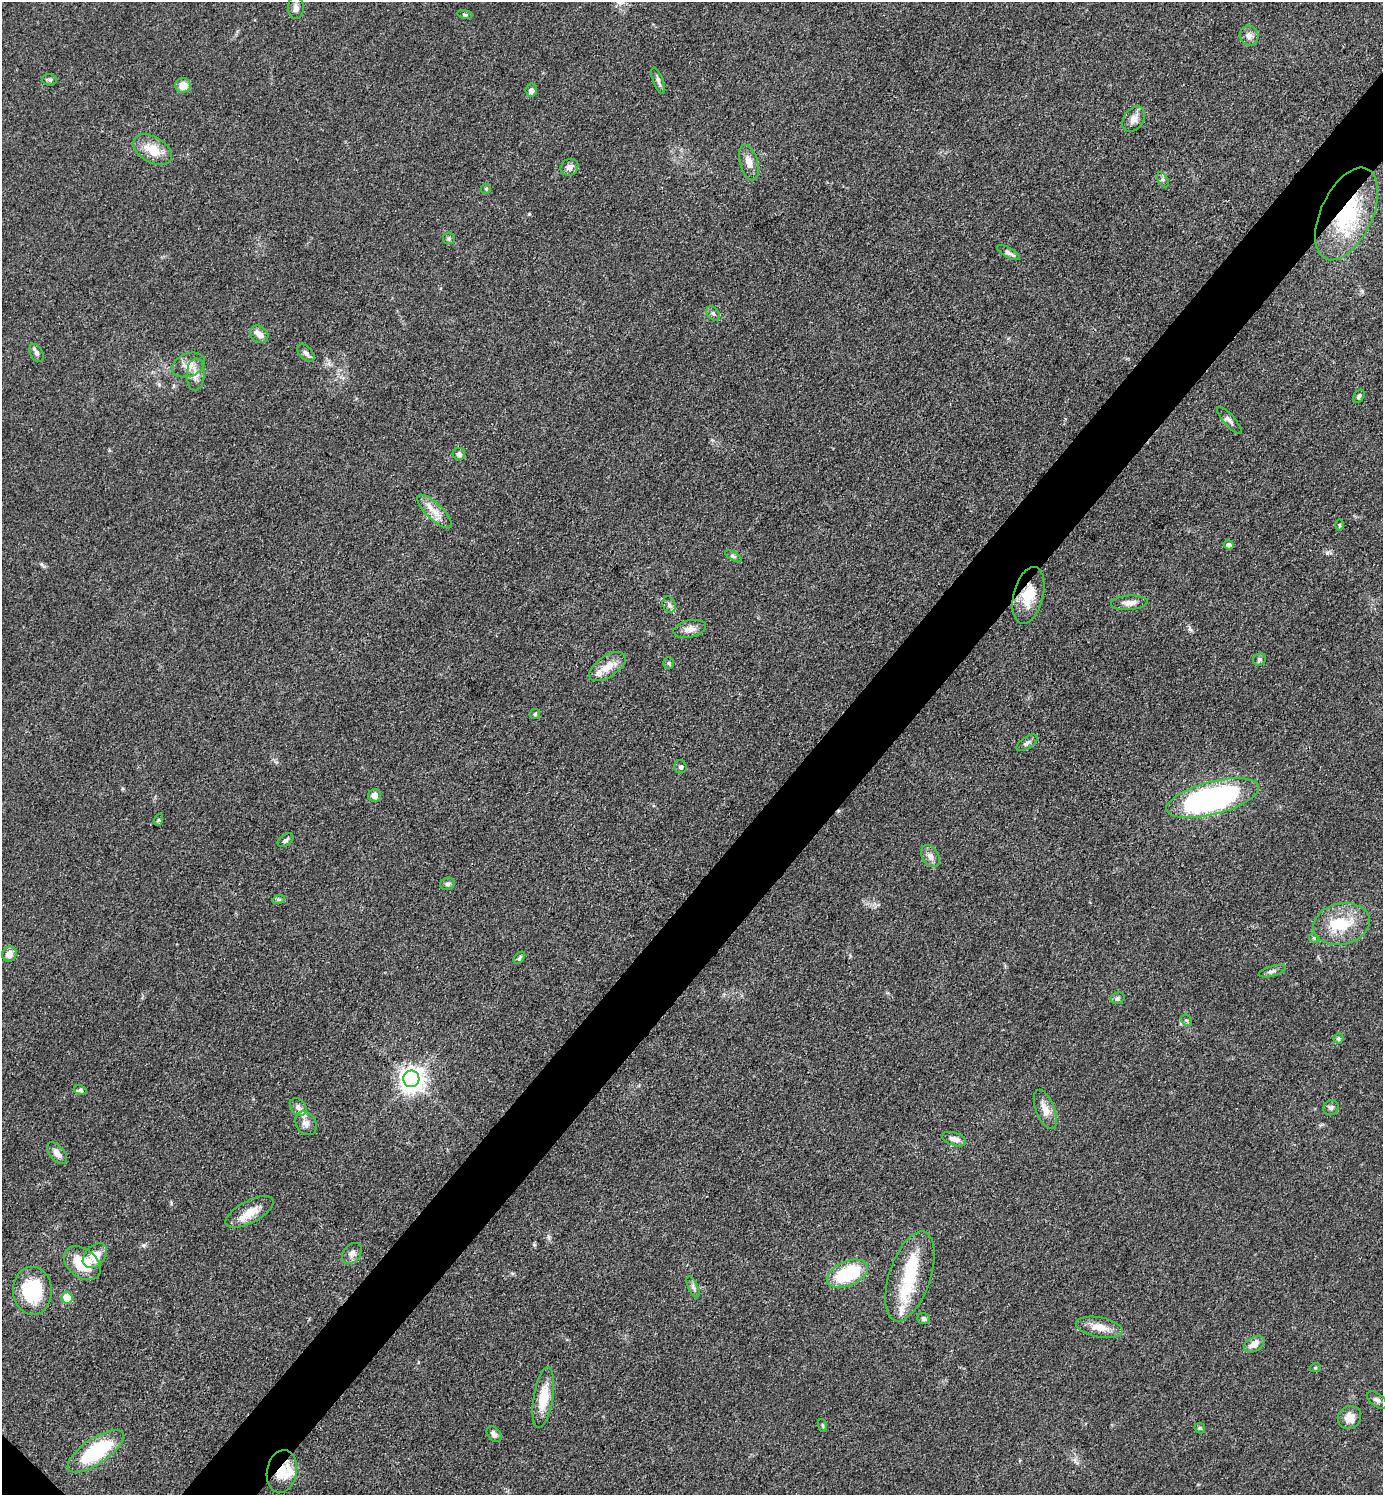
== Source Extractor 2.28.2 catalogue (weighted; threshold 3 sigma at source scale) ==
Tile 10 of 4 x 4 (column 2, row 3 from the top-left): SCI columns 1537-2917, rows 1495-2987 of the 5977 x 5976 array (HDU 1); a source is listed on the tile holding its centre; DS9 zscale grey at full resolution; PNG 1385 x 1497 px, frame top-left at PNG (2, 2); each listed source drawn as its Kron ellipse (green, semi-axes under 4 px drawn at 4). Shown black and unused: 5% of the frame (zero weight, under 3 of 4 exposures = <1% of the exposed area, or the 3 px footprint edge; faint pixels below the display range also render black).
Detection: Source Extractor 2.28.2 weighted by HDU 2 'WHT'; one run over the whole footprint, this tile lists its part. Background 0.0526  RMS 0.0049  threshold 0.022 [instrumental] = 3 sigma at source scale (4.5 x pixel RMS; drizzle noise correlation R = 1.50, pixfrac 1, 0.05/0.05 arcsec/px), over >= 5 px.
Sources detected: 92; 1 inside a brighter object's white glare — neither listed nor drawn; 8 inside a brighter listed object's ellipse — not listed separately; the other 83 listed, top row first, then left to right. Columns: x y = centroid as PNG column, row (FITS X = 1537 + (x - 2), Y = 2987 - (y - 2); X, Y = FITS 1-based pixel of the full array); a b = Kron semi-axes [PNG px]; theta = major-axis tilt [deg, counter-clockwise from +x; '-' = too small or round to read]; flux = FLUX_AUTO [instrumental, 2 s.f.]
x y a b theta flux
296 8 11 8 -86 2.8
465 14 8 4 -9 0.81
1249 36 10 9 - 2.7
50 80 7 5 -1 0.99
658 81 14 5 -68 1.7
183 85 8 7 - 5.5
531 90 6 6 - 2.3
1134 119 14 9 54 3.6
153 150 21 12 -31 9.4
749 162 18 9 -75 4.8
569 167 9 8 - 2.8
1163 180 8 4 -59 1.1
486 189 5 5 - 0.63
1347 214 50 25 65 48
449 238 6 5 - 0.92
1009 253 13 5 -28 1.7
713 314 8 5 -48 1.2
259 334 10 8 -37 2.8
36 353 10 6 -62 1.8
306 353 10 6 -46 1.7
188 365 17 11 22 5.1
195 375 16 9 88 4
1359 396 7 5 57 1.2
1229 420 17 5 -48 2
459 454 6 6 - 1.8
434 511 23 8 -44 5.7
1340 525 5 3 - 0.57
1229 545 5 4 - 2.1
733 556 9 4 -30 0.85
1028 595 29 15 76 13
1129 603 18 7 4 3.4
669 605 8 6 -70 1.5
690 629 16 8 13 3.8
1259 659 7 6 - 1.3
668 663 6 5 - 0.86
607 667 21 10 34 7.5
535 714 5 5 - 0.71
1027 743 12 5 34 1.6
681 767 6 6 - 1.3
374 795 6 6 - 3
1213 798 47 16 14 130
158 820 6 4 72 0.65
286 840 9 5 37 1.2
930 856 12 8 -57 2.6
448 884 7 6 - 1.3
279 899 6 4 17 0.83
1342 924 28 20 13 19
1314 938 5 4 - 0.64
9 954 8 7 - 3.4
519 958 7 4 50 0.81
1272 971 14 5 16 1.6
1118 998 7 5 16 1.2
1186 1020 6 4 -44 0.71
1338 1039 5 5 - 0.87
411 1079 8 8 - 450
81 1090 6 4 -23 0.8
298 1107 10 7 -53 2.2
1331 1108 8 7 - 1.4
1045 1109 21 9 -68 5.4
306 1123 12 9 -61 3.1
954 1139 12 6 -19 2.9
57 1153 13 7 -50 3.1
250 1212 26 11 28 7.6
352 1253 12 8 49 2.6
95 1256 14 9 46 7.9
82 1263 20 14 -38 16
848 1274 22 12 23 32
910 1276 47 20 72 24
693 1287 11 5 -65 1.5
32 1291 24 19 -87 32
67 1298 5 5 - 15
924 1319 6 5 - 1.2
1099 1327 24 10 -11 6.4
1254 1344 11 7 30 4.7
1315 1368 6 3 18 0.5
543 1398 31 9 81 12
1377 1400 11 6 -38 1.6
1350 1418 12 11 - 5
823 1426 7 3 -71 0.59
1200 1428 6 4 -46 0.66
494 1434 9 6 -51 1.8
96 1451 33 12 34 35
282 1471 21 15 79 8.9
Overlapping masked pixels (flux is a lower limit): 3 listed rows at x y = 1347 214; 1028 595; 282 1471